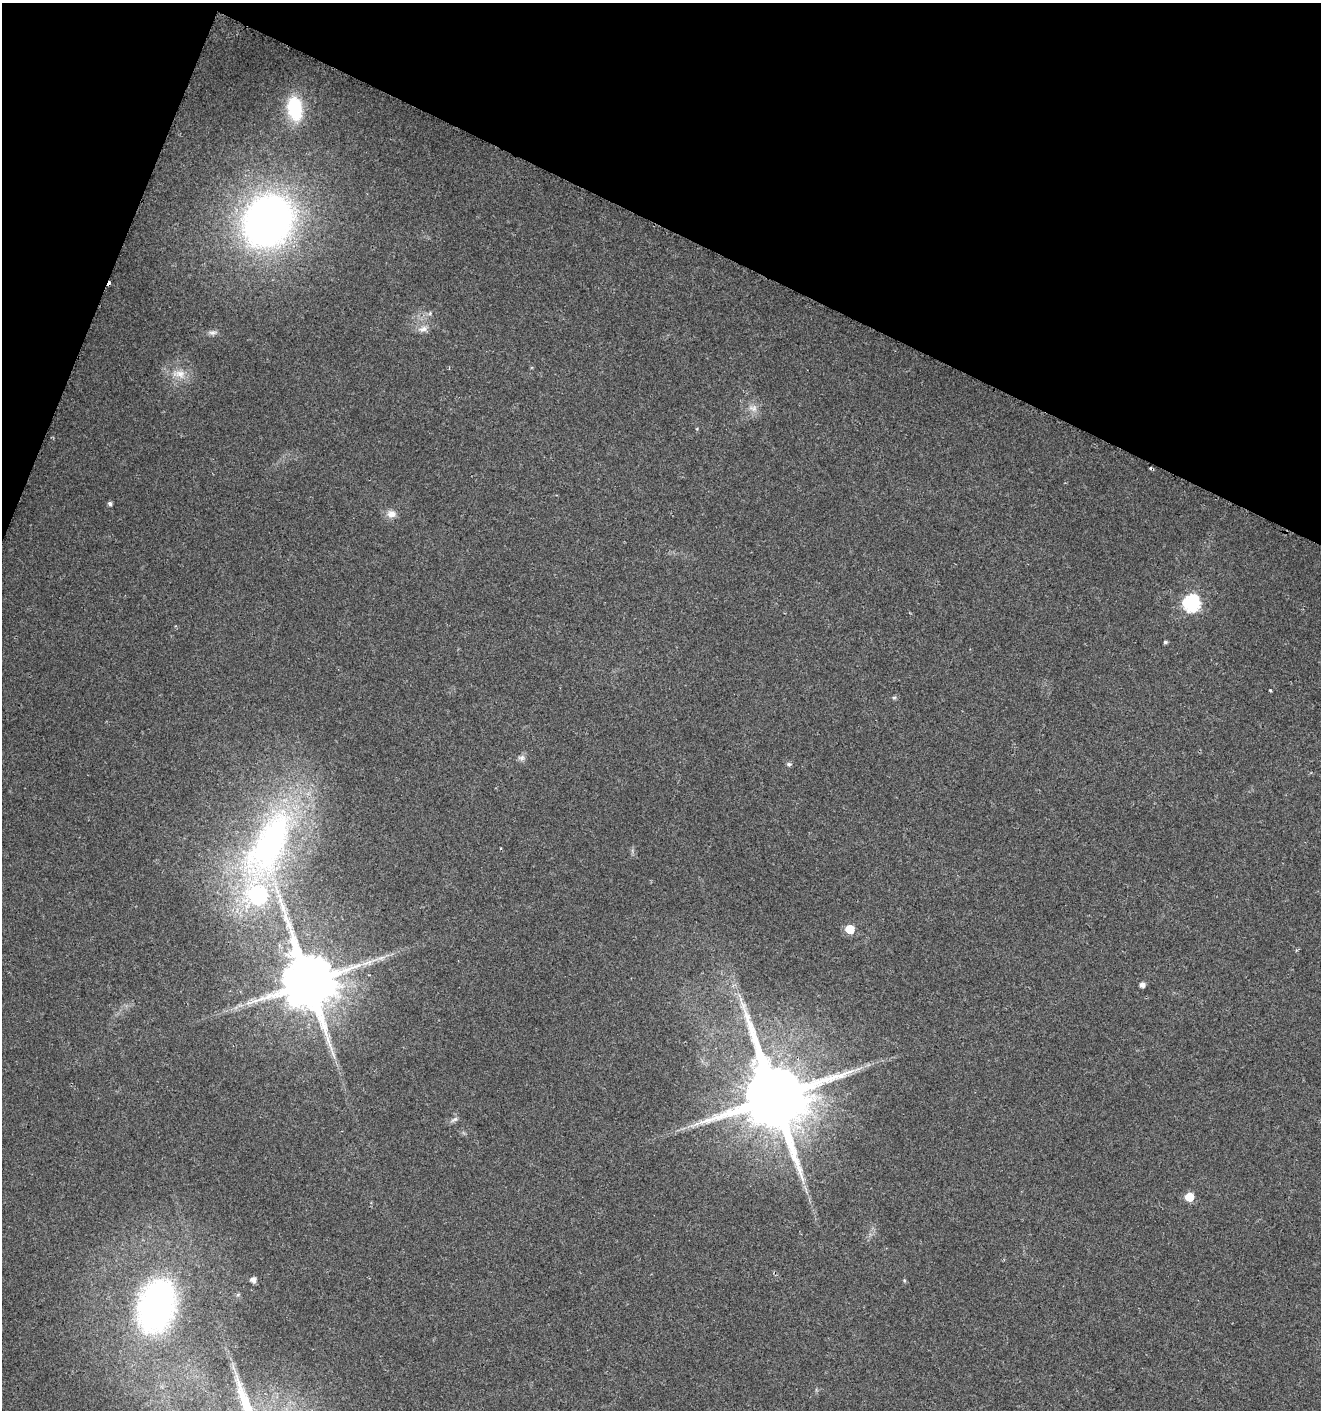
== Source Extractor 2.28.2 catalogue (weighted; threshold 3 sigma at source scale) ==
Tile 2 of 4 x 4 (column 2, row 1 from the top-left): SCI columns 1598-2916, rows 4229-5636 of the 5767 x 5648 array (HDU 1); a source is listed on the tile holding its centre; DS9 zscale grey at full resolution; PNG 1323 x 1412 px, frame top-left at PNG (2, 3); no overlay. Shown black and unused: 20% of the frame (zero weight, under 2 of 3 exposures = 1% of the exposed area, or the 3 px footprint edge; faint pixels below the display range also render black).
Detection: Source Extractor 2.28.2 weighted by HDU 2 'WHT'; one run over the whole footprint, this tile lists its part. Background 0.0196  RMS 0.0049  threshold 0.022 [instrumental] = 3 sigma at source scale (4.5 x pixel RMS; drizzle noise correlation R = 1.50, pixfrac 1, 0.0396/0.0396 arcsec/px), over >= 5 px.
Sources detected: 32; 2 cosmic-ray / hot-pixel residue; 1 long thin detection or spike segment (spike, bleed or trail) — not listed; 1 inside a brighter listed object's ellipse — not listed separately; the other 28 listed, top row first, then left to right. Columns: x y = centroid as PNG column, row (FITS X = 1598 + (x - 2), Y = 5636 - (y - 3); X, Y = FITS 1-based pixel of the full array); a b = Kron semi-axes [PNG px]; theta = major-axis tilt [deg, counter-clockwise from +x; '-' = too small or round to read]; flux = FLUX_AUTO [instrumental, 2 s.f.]
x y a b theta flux
295 109 25 15 -79 31
268 221 41 36 56 300
430 313 6 4 49 0.84
423 329 14 8 18 3.1
212 333 11 6 1 1.8
179 374 20 11 0 6.6
753 408 13 9 -11 3.5
697 429 5 3 - 0.47
110 503 5 4 - 1.2
391 514 12 10 1 3.8
1192 603 7 7 - 120
1165 642 4 3 - 0.94
1271 690 3 2 - 0.51
894 697 6 4 1 0.74
521 758 10 7 4 1.8
789 764 7 5 0 0.94
270 843 119 45 63 170
500 848 3 2 - 0.55
850 929 6 6 - 16
369 975 3 3 - 0.45
309 982 16 14 -65 4000
1142 985 5 5 - 2.4
774 1097 20 17 -55 6300
454 1119 11 5 24 1.5
1189 1197 6 5 - 14
253 1280 5 5 - 2.8
904 1280 5 3 - 0.54
156 1306 44 30 75 160
Overlapping masked pixels (flux is a lower limit): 1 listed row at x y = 774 1097